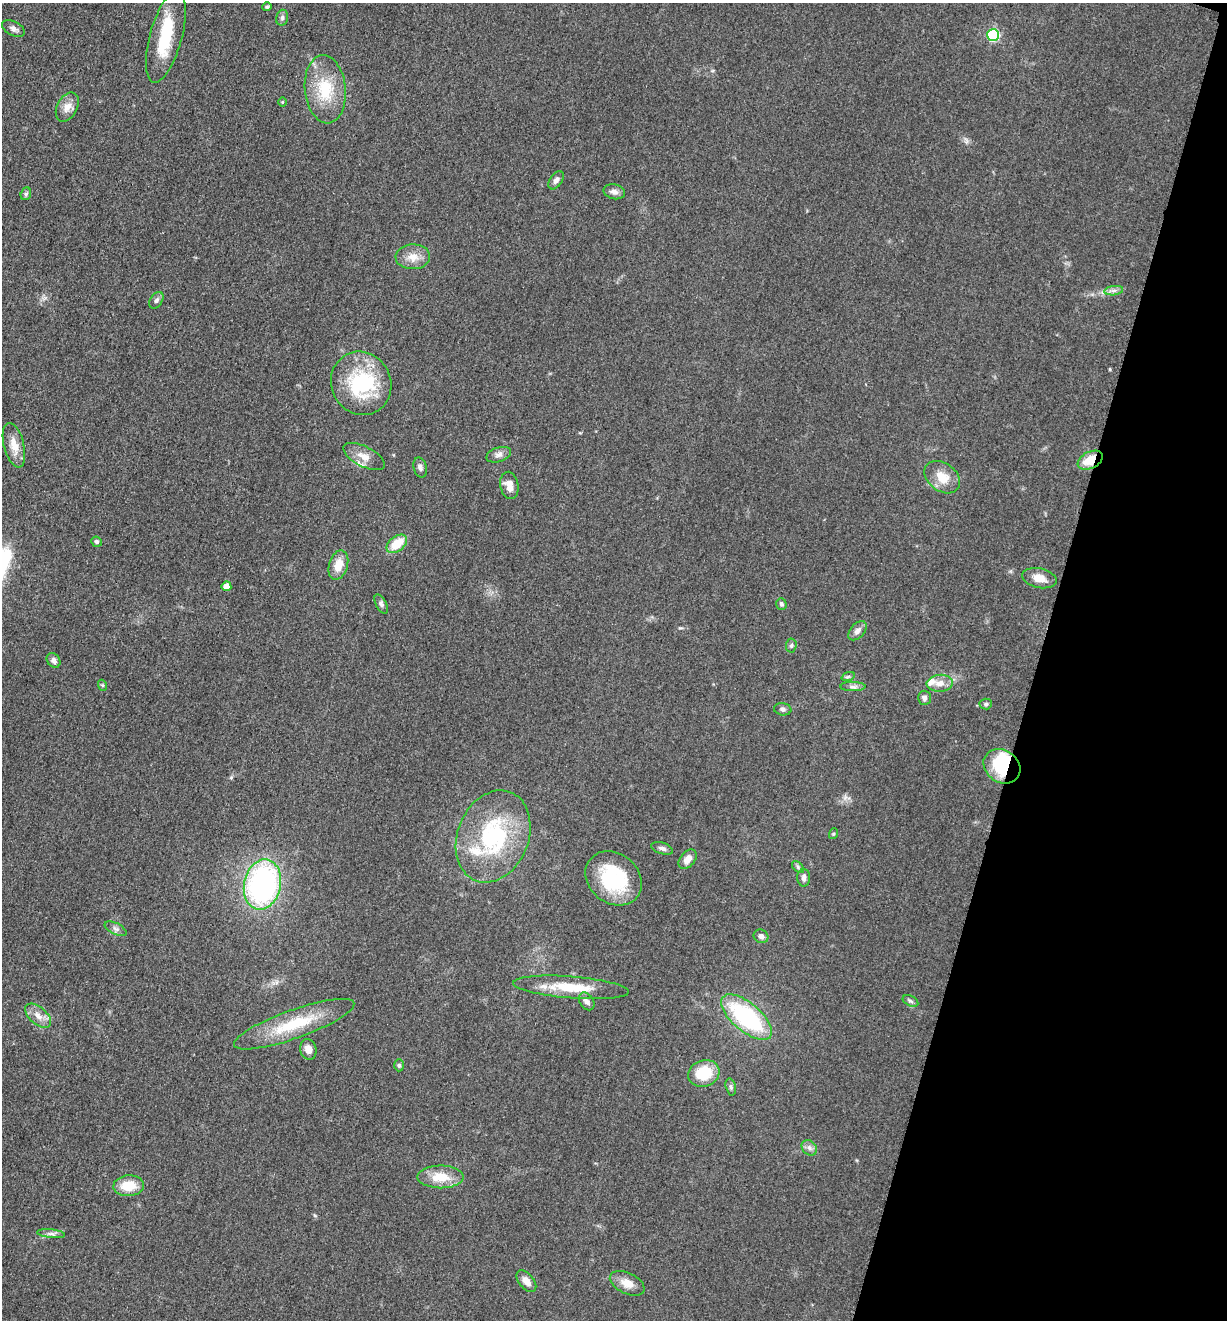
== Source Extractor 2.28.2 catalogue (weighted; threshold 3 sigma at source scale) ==
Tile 8 of 4 x 4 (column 4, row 2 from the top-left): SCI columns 3939-5163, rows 2648-3965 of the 5304 x 5292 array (HDU 1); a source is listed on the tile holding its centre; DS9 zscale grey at full resolution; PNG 1229 x 1322 px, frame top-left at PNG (2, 3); each listed source drawn as its Kron ellipse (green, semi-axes under 4 px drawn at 4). Shown black and unused: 15% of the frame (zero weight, under 3 of 5 exposures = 1% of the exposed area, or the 3 px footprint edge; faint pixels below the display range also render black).
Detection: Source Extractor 2.28.2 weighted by HDU 2 'WHT'; one run over the whole footprint, this tile lists its part. Background 0.0504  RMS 0.0058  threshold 0.0261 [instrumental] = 3 sigma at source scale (4.5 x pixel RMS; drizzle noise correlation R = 1.50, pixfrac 1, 0.05/0.05 arcsec/px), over >= 5 px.
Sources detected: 73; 3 inside a brighter object's white glare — neither listed nor drawn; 4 inside a brighter listed object's ellipse — not listed separately; the other 66 listed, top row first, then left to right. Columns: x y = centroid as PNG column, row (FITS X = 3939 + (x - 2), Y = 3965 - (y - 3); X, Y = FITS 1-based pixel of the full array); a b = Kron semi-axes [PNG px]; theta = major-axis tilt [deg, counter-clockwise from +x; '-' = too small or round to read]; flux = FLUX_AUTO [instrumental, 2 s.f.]
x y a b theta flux
267 7 5 4 - 0.72
282 18 8 6 76 1.6
13 28 12 7 -28 2.4
993 35 6 6 - 62
166 37 47 16 75 28
325 89 34 20 -84 25
282 102 5 3 - 0.5
67 107 15 10 62 5.3
556 180 10 6 54 2.1
614 192 11 7 -13 2.9
26 194 6 5 - 1.2
413 257 17 12 3 6.8
1114 291 9 4 8 2
156 300 9 6 57 1.7
361 383 32 29 -63 46
14 445 23 10 -75 8.2
499 455 13 7 18 2.8
364 457 23 10 -27 6.5
1090 460 13 8 27 12
420 467 10 6 -75 1.9
942 477 19 14 -36 10
509 485 14 9 -79 5.5
96 542 5 5 - 1.2
397 544 12 7 38 13
338 565 15 9 74 8.3
1039 578 17 9 -12 7
226 586 5 5 - 5.8
381 604 10 5 -62 1.5
781 604 6 5 - 1.3
857 631 11 7 48 2.7
791 645 7 5 86 1.2
54 660 8 6 -52 2.5
848 677 7 4 19 0.92
940 683 13 8 4 5
102 685 5 3 - 0.67
853 687 12 4 0 2.1
924 698 7 6 - 1.9
986 704 6 5 - 1.2
783 709 9 6 -7 1.6
1002 766 19 16 -35 27
833 834 5 3 - 0.56
493 836 47 35 68 63
662 848 11 5 -18 2.1
688 859 11 7 51 4.6
798 867 7 4 -46 1.2
614 878 30 25 -40 39
804 878 8 6 89 2.4
262 884 25 18 78 140
116 929 12 5 -27 2
761 936 7 6 - 2.5
571 987 58 11 -4 21
587 1001 10 7 -55 2.2
910 1001 8 5 -27 1.3
38 1016 15 8 -42 5.1
746 1017 31 14 -40 72
294 1024 63 14 20 29
308 1049 10 8 -75 4.3
399 1065 6 5 - 1
704 1073 16 13 19 19
731 1087 8 5 -77 1.5
809 1148 8 6 -45 2.3
441 1177 23 11 0 13
129 1186 15 10 4 12
51 1234 14 4 -6 2.2
526 1281 13 7 -51 4.6
627 1283 18 10 -26 6.5
Overlapping masked pixels (flux is a lower limit): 2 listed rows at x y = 1090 460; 1002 766